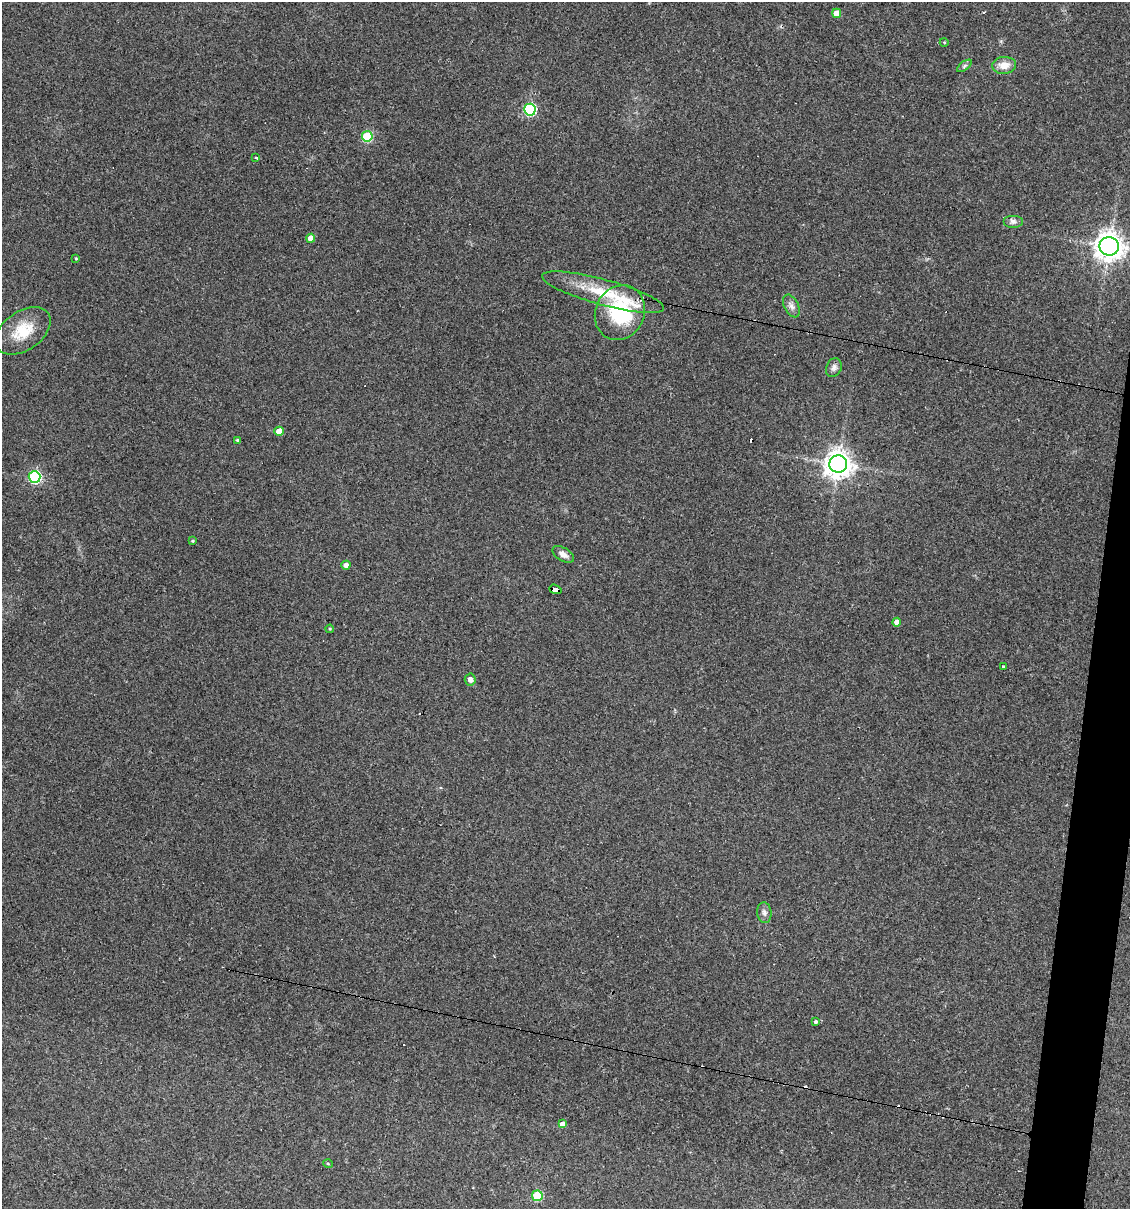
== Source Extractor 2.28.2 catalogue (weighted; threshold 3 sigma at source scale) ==
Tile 6 of 4 x 4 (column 2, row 2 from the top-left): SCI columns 1359-2486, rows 2417-3623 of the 4853 x 4831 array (HDU 1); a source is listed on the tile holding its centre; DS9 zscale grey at full resolution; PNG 1132 x 1211 px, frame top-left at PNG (2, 2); each listed source drawn as its Kron ellipse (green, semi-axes under 4 px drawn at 4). Shown black and unused: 3% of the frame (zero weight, under 3 of 4 exposures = <1% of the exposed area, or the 3 px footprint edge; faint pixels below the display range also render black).
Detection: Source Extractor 2.28.2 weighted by HDU 2 'WHT'; one run over the whole footprint, this tile lists its part. Background 0.149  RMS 0.0066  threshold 0.0296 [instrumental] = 3 sigma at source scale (4.5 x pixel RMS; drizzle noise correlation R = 1.50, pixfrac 1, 0.05/0.05 arcsec/px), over >= 5 px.
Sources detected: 39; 6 cosmic-ray / hot-pixel residue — neither listed nor drawn; the other 33 listed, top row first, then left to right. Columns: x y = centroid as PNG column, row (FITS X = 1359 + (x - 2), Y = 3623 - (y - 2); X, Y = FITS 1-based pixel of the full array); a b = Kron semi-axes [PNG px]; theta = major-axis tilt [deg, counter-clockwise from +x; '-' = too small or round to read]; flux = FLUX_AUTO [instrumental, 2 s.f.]
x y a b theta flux
837 13 5 4 - 8.3
944 42 4 3 - 0.53
1004 65 12 8 5 6.7
964 66 8 4 36 1.3
530 110 6 6 - 90
367 136 5 5 - 46
256 158 3 3 - 2.3
1013 222 10 6 0 2.4
311 238 4 4 - 6.1
1109 246 9 9 - 730
76 258 3 3 - 0.57
603 292 63 13 -15 30
791 306 12 7 -64 3.2
620 313 28 24 63 58
23 331 31 19 35 21
834 368 10 7 66 2.4
279 431 5 4 - 8.6
237 440 4 3 - 0.85
838 464 9 8 - 700
35 477 6 6 - 98
193 541 3 2 - 0.66
563 554 12 6 -31 3.8
346 565 4 4 - 2.8
555 589 6 4 -19 41
897 622 4 4 - 4.9
330 629 4 4 - 0.61
1004 667 4 2 - 1.7
470 680 6 5 - 3.1
764 913 10 7 -84 2.5
815 1021 3 3 - 9.5
562 1124 4 4 - 3.9
328 1164 5 3 - 0.6
537 1196 5 5 - 36
Overlapping masked pixels (flux is a lower limit): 2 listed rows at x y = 620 313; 555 589